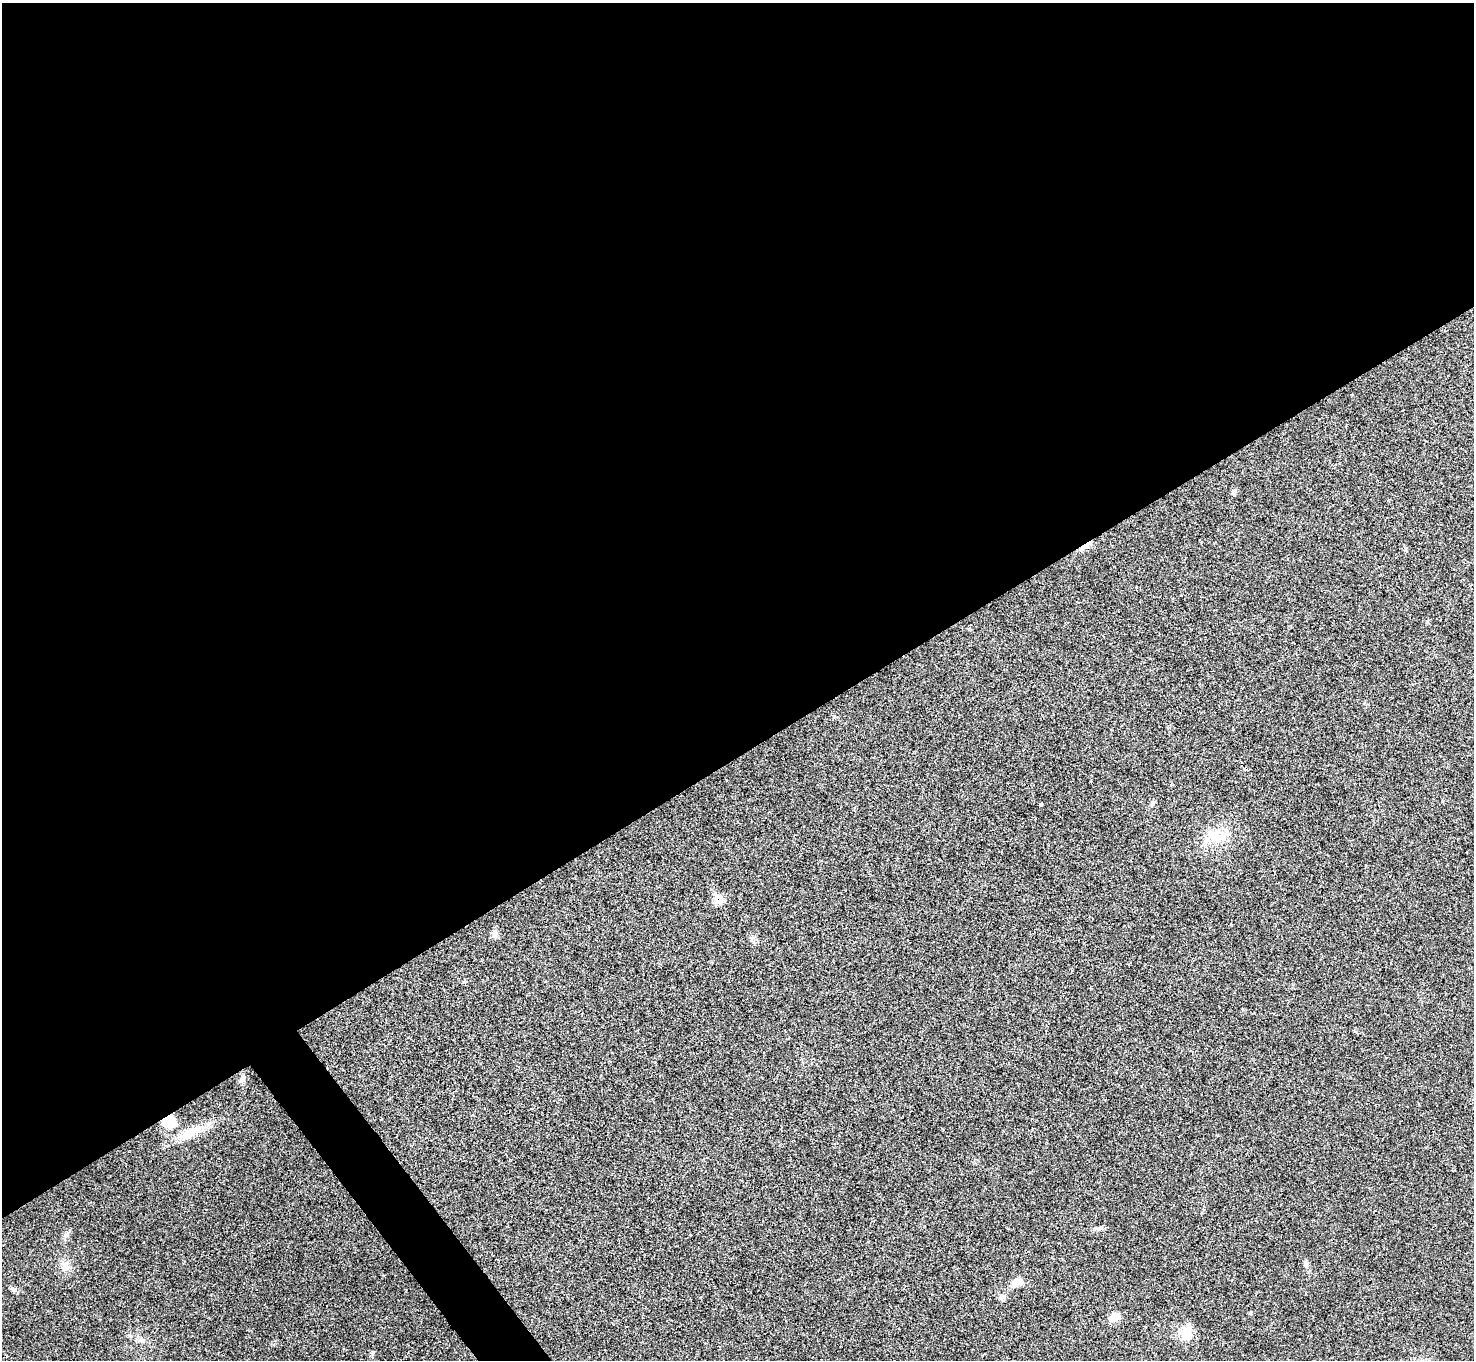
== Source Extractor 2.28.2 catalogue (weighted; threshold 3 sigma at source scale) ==
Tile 2 of 4 x 4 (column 2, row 1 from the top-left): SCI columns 1475-2946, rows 4233-5590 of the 5894 x 5887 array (HDU 1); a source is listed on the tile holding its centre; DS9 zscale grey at full resolution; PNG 1476 x 1362 px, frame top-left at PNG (2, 3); no overlay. Shown black and unused: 57% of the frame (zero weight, under 3 of 4 exposures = <1% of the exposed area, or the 3 px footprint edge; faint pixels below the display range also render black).
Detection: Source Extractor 2.28.2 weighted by HDU 2 'WHT'; one run over the whole footprint, this tile lists its part. Background 0.0218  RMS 0.0043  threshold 0.0196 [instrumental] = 3 sigma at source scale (4.5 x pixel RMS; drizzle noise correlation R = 1.50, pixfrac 1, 0.05/0.05 arcsec/px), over >= 5 px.
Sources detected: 19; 2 inside a brighter listed object's ellipse — not listed separately; the other 17 listed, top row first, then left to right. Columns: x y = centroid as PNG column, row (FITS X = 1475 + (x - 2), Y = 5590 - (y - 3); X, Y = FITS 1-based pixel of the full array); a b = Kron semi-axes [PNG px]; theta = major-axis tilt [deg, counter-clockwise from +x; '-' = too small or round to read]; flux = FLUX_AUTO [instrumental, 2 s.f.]
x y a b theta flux
1234 492 7 6 - 1
1085 546 19 5 35 2.5
1152 803 9 3 85 0.73
1041 804 4 3 - 0.63
1220 837 25 14 10 9.1
719 899 9 8 - 7.2
495 933 11 7 88 1.8
242 1079 7 4 72 0.99
169 1122 14 12 8 8.3
190 1132 33 12 31 9.6
1306 1264 8 6 77 1.2
65 1266 16 11 85 3.7
1016 1283 15 9 32 4.1
1002 1297 9 7 36 1.7
1115 1317 13 10 20 3.7
1186 1334 21 14 -67 6.4
141 1340 6 5 - 1
Overlapping masked pixels (flux is a lower limit): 3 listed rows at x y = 1085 546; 719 899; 169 1122